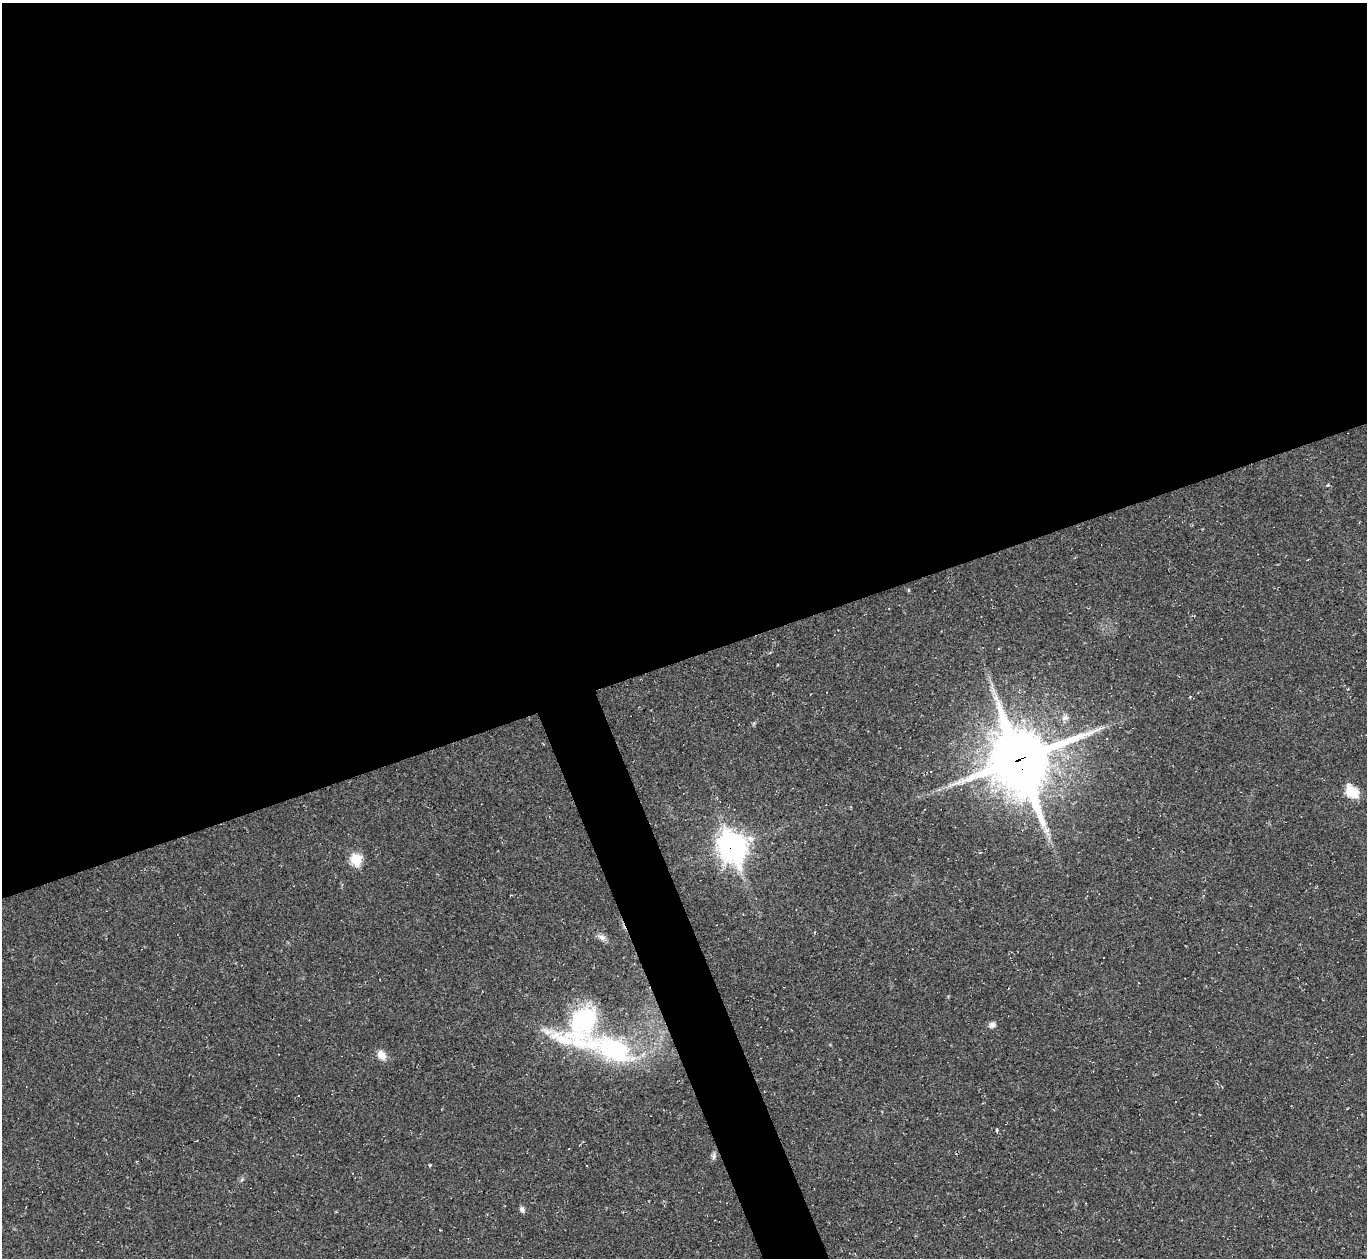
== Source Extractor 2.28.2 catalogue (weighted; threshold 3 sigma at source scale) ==
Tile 2 of 4 x 4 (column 2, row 1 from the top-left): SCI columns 1366-2730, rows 4041-5296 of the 5459 x 5444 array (HDU 1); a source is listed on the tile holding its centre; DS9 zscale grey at full resolution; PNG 1369 x 1260 px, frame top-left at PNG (2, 3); no overlay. Shown black and unused: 55% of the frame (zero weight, under 2 of 3 exposures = <1% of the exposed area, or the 3 px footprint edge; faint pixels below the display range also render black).
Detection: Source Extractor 2.28.2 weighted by HDU 2 'WHT'; one run over the whole footprint, this tile lists its part. Background 0.0485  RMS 0.0067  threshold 0.0303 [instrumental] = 3 sigma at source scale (4.5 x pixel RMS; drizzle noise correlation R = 1.50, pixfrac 1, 0.05/0.05 arcsec/px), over >= 5 px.
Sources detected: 17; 2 cosmic-ray / hot-pixel residue — not listed; the other 15 listed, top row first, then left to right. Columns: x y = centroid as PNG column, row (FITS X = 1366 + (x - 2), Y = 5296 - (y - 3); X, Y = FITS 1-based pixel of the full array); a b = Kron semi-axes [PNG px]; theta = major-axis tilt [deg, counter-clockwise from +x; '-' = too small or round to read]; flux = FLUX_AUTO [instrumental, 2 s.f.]
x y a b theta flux
1328 485 5 4 - 0.8
1065 718 9 7 18 2.7
1020 759 23 20 -72 4300
950 785 7 4 71 1.3
1351 792 16 10 -49 13
732 846 12 9 -68 680
356 859 7 6 - 31
602 937 11 8 -23 3
583 1022 51 27 57 110
992 1025 9 7 16 2.5
615 1049 63 28 -20 86
381 1055 12 9 -55 5.5
997 1130 4 3 - 0.67
714 1156 11 4 85 1.8
522 1209 8 6 -59 2
Overlapping masked pixels (flux is a lower limit): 2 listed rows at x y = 1020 759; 732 846
Unlisted compact peaks at least as high as the median listed source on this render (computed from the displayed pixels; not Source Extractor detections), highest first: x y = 430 1165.